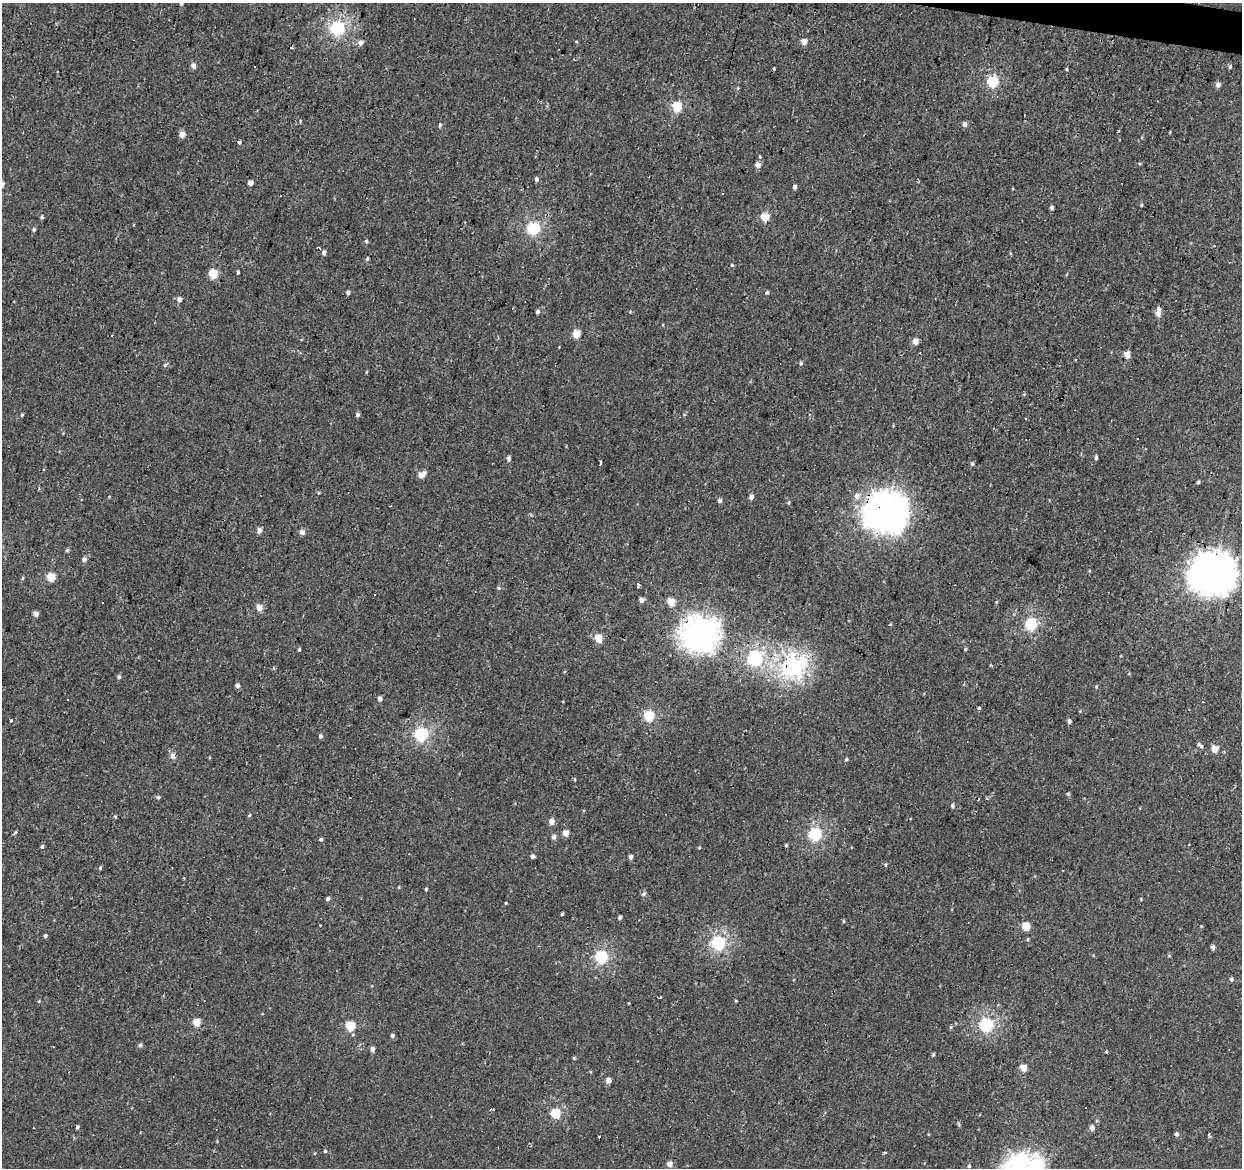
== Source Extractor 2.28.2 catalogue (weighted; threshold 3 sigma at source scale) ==
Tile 10 of 4 x 4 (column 2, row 3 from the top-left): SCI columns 1245-2484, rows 1447-2612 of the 4965 x 5165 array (HDU 1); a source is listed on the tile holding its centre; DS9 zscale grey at full resolution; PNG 1244 x 1170 px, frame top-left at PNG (2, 3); no overlay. Shown black and unused: <1% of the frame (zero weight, under 2 of 3 exposures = <1% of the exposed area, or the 3 px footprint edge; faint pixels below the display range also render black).
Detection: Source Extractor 2.28.2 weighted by HDU 2 'WHT'; one run over the whole footprint, this tile lists its part. Background 6.68e-04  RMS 0.0053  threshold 0.0239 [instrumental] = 3 sigma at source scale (4.5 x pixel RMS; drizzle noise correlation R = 1.50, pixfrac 1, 0.0396/0.0396 arcsec/px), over >= 5 px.
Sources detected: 177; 13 cosmic-ray / hot-pixel residue — not listed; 1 inside a brighter listed object's ellipse — not listed separately; the other 163 listed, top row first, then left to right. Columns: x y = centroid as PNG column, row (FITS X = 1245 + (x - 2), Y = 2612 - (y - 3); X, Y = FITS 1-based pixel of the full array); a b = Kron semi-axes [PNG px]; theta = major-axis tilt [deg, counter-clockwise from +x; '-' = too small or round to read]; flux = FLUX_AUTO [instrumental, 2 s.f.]
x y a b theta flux
181 3 5 4 - 1.2
338 28 6 6 - 99
576 41 4 3 - 0.45
804 42 5 5 - 4.5
361 43 5 5 - 3
291 48 3 3 - 26
193 66 5 5 - 2.8
1230 67 5 4 - 0.77
774 69 4 3 - 0.5
1067 69 5 3 - 0.57
993 82 6 5 - 50
1218 85 5 5 - 2.1
738 88 6 3 71 0.6
677 107 5 5 - 35
300 121 5 3 - 0.49
964 124 5 5 - 1.9
440 125 5 4 - 1
1170 132 4 3 - 0.43
182 134 5 4 - 4.9
239 142 5 4 - 0.81
760 157 4 4 - 0.67
758 165 5 5 - 3.1
536 179 6 5 - 1.4
250 183 4 4 - 3.6
2 184 6 5 - 3.2
795 187 4 4 - 1.8
722 194 3 3 - 8.2
1141 205 4 4 - 0.64
1052 208 5 4 - 1.3
42 217 4 4 - 0.97
765 217 5 5 - 19
533 228 6 6 - 71
34 230 5 5 - 1
366 241 5 4 - 0.79
319 248 3 3 - 0.77
324 253 5 4 - 1.8
367 259 5 4 - 0.83
732 265 4 4 - 0.68
238 272 4 3 - 0.85
213 274 5 5 - 22
348 293 5 4 - 1.1
767 293 5 4 - 0.74
179 299 5 5 - 3.1
538 312 4 4 - 1.3
1158 314 6 5 - 3.9
576 334 5 5 - 11
915 341 4 4 - 5.8
1127 355 5 4 - 7.4
801 363 6 4 78 0.96
165 365 6 4 51 1.3
366 372 5 3 - 0.46
22 415 4 3 - 0.69
357 415 5 4 - 1.4
1096 457 5 3 - 1.2
509 458 6 4 85 1.7
600 463 5 3 - 38
972 464 5 4 - 0.92
421 474 7 5 32 6.7
1198 482 4 3 - 0.93
39 489 4 3 - 0.73
318 493 5 3 - 0.53
857 496 7 7 - 3.4
751 497 5 5 - 2.2
719 501 5 5 - 1.7
788 503 5 4 - 0.64
886 513 15 14 - 800
259 530 5 5 - 3.2
302 532 4 4 - 3.7
627 544 3 2 - 0.36
67 550 5 4 - 0.8
84 559 6 5 - 2
1213 574 16 15 - 1000
22 577 3 3 - 1.8
51 577 5 5 - 16
638 585 3 3 - 13
498 588 5 4 - 0.85
641 600 4 4 - 3.1
671 602 5 5 - 14
996 602 4 4 - 0.52
259 608 5 5 - 5.6
36 614 5 4 - 2.5
1031 624 6 6 - 62
890 625 5 3 - 0.41
700 634 14 13 - 540
598 638 5 5 - 15
299 649 4 3 - 0.76
965 649 4 3 - 0.6
755 658 6 6 - 130
793 666 9 8 - 250
119 677 5 5 - 1.2
237 685 5 4 - 1.9
1096 687 5 4 - 0.64
380 699 5 4 - 2.6
68 700 3 2 - 0.96
979 708 4 3 - 10
649 716 5 5 - 35
11 720 3 3 - 1.2
1069 721 4 4 - 1.5
421 734 6 6 - 85
321 736 5 4 - 1.3
1200 746 8 5 -47 1.8
1215 749 5 5 - 11
173 756 5 5 - 4.9
846 759 4 4 - 0.9
1068 794 4 4 - 0.83
158 797 5 4 - 1.1
952 806 5 4 - 1.3
249 815 5 4 - 0.67
115 817 5 4 - 0.65
552 821 6 5 - 4
15 832 6 4 61 0.74
566 833 5 4 - 5.6
815 834 6 6 - 70
554 837 6 5 - 2
321 839 4 4 - 0.88
786 845 4 3 - 0.66
42 846 5 5 - 1
699 848 4 4 - 0.52
532 856 4 4 - 1.9
630 857 4 3 - 2.9
886 865 6 3 82 0.66
100 868 5 4 - 0.73
399 887 5 3 - 0.44
426 889 4 3 - 0.72
644 894 7 5 40 1.2
327 899 4 4 - 1.7
1141 899 4 3 - 0.5
506 903 3 3 - 0.51
562 914 3 3 - 0.72
620 917 4 3 - 1.4
843 921 5 3 - 0.54
1026 926 5 5 - 15
45 936 4 4 - 1.1
1028 939 4 4 - 0.57
718 943 6 6 - 98
1213 947 5 4 - 2
601 957 6 6 - 70
1231 979 5 5 - 1.3
39 1001 4 4 - 0.54
736 1001 4 3 - 0.48
197 1022 5 5 - 14
986 1025 6 6 - 90
350 1026 5 5 - 24
951 1027 5 5 - 0.73
392 1035 5 4 - 1.2
140 1045 6 5 - 1.2
372 1049 5 4 - 2.1
933 1054 5 4 - 0.73
574 1058 4 4 - 0.68
1023 1068 5 4 - 8.5
590 1072 4 3 - 0.48
608 1080 4 4 - 4.4
492 1109 5 2 - 0.86
555 1113 5 5 - 29
1097 1121 5 3 - 0.54
78 1127 5 3 - 1.2
1092 1128 5 5 - 3.1
1176 1134 4 4 - 1.6
1210 1136 5 3 - 1.1
325 1151 5 5 - 0.69
884 1152 5 2 - 0.75
669 1164 5 5 - 4.2
969 1166 5 5 - 0.81
Overlapping masked pixels (flux is a lower limit): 6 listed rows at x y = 765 217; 886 513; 1213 574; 700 634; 793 666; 173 756
Isophote crosses this tile's border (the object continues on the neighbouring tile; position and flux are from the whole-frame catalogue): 2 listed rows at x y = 181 3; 2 184